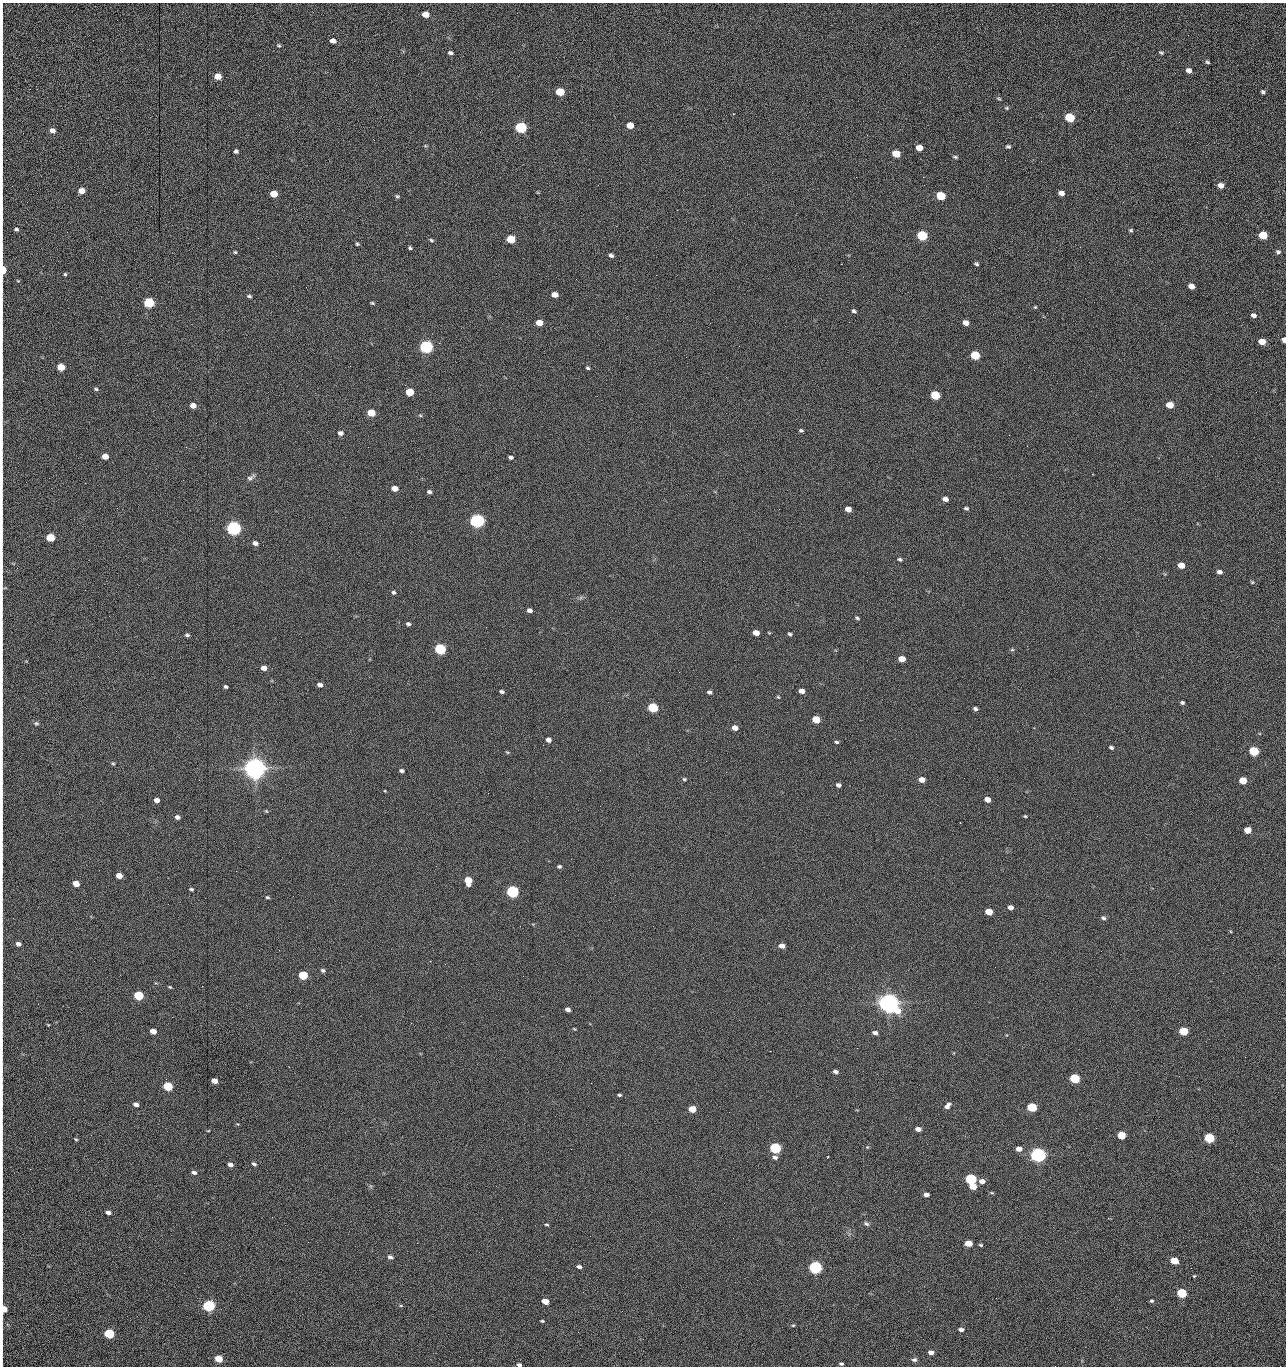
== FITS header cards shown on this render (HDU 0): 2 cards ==
NAXIS1  =                 1284 /fastest changing axis
NAXIS2  =                 1364 /next to fastest changing axis

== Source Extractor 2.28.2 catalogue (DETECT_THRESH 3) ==
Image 1284 x 1364 px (HDU 0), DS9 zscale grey, 1 PNG px = 1 image px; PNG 1288 x 1368 px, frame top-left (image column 1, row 1364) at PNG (2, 3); no overlay
Background 153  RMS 15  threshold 45.4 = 3 sigma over >= 5 px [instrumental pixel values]
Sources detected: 263; all 263 listed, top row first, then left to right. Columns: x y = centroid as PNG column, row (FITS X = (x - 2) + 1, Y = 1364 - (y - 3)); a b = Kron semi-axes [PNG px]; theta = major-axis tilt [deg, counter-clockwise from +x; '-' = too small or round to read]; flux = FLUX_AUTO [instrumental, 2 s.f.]
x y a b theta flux
425 14 6 5 - 1.3e+04
2 18 13 2 90 2.6e+03
1188 35 3 2 - 7.1e+02
2 37 14 2 90 2.8e+03
333 41 6 5 - 5.1e+03
670 41 2 2 - 1.6e+03
279 45 6 5 - 1.4e+03
450 53 5 4 - 2.4e+03
1161 53 6 3 -21 1.5e+03
1207 62 6 4 -41 1.5e+03
1189 70 5 4 - 4.7e+03
218 76 6 5 - 1.4e+04
2 90 30 2 90 6.2e+03
560 92 6 5 - 4.1e+04
1263 92 5 4 - 2.0e+03
999 98 7 3 -9 1.2e+03
1007 108 5 4 - 1.3e+03
733 114 3 2 - 6.8e+02
1070 117 6 5 - 6.1e+04
1179 122 3 2 - 8.6e+02
630 125 6 5 - 1.4e+04
521 127 6 5 - 1.6e+05
2 130 14 2 90 2.2e+03
52 130 6 5 - 5.2e+03
1008 147 5 4 - 1.8e+03
919 148 6 5 - 1.2e+04
236 151 4 4 - 2.4e+03
896 154 6 5 - 2.8e+04
955 157 6 3 -18 1.5e+03
1005 160 3 2 - 9.5e+02
1041 161 2 2 - 1.2e+03
856 177 2 2 - 1.6e+03
923 177 2 2 - 2.0e+04
1221 185 6 5 - 6.9e+03
82 191 5 5 - 1.0e+04
1061 193 5 4 - 5.9e+03
274 194 5 5 - 2.0e+04
397 196 5 5 - 1.6e+03
941 196 6 5 - 5.2e+04
1123 202 2 2 - 6.3e+02
2 217 18 2 90 3.0e+03
16 229 4 4 - 2.0e+03
1131 230 5 4 - 1.4e+03
922 235 6 5 - 1.0e+05
1263 235 6 5 - 4.4e+04
511 239 6 5 - 4.0e+04
431 240 5 4 - 1.4e+03
357 244 4 3 - 1.3e+03
410 248 4 3 - 1.6e+03
235 252 4 4 - 1.3e+03
1278 252 6 6 - 2.3e+03
611 255 5 4 - 2.8e+03
841 264 2 2 - 1.8e+04
976 264 4 3 - 1.7e+03
3 270 7 3 89 3.1e+04
65 274 4 4 - 1.2e+03
18 281 5 3 - 8.3e+02
1191 286 5 4 - 7.6e+03
306 287 2 2 - 4.4e+02
554 295 6 4 -16 9.5e+03
249 296 6 4 -21 1.9e+03
149 303 6 5 - 1.0e+05
372 303 5 3 - 1.3e+03
1035 307 3 3 - 9.8e+02
854 311 5 4 - 2.0e+03
2 313 9 2 90 1.5e+03
1254 315 6 5 - 3.6e+03
849 322 2 2 - 6.2e+02
539 323 5 4 - 1.5e+04
710 323 2 2 - 2.2e+03
966 323 5 4 - 7.7e+03
2 333 14 2 90 2.0e+03
1284 340 5 3 - 5.8e+03
1262 342 6 5 - 1.6e+04
426 347 6 5 - 3.0e+05
975 355 6 5 - 5.8e+04
350 366 2 2 - 2.3e+03
61 367 5 5 - 2.5e+04
588 368 4 3 - 1.4e+03
96 389 5 4 - 1.4e+03
409 392 5 5 - 3.7e+04
1256 392 3 2 - 9.8e+02
2 395 17 2 90 2.8e+03
935 395 6 5 - 6.0e+04
193 405 5 4 - 8.6e+03
1170 405 6 5 - 1.9e+04
371 413 6 5 - 2.9e+04
420 415 6 3 -19 1.1e+03
801 430 5 4 - 1.7e+03
340 433 6 5 - 3.7e+03
1009 435 2 2 - 9.7e+02
2 444 10 2 90 1.9e+03
186 447 3 2 - 2.1e+03
105 456 5 4 - 1.2e+04
511 457 4 3 - 2.4e+03
1092 474 2 2 - 5.1e+02
2 477 16 2 90 2.5e+03
251 478 12 6 35 3.3e+03
85 483 2 2 - 6.4e+02
395 488 5 4 - 9.8e+03
429 492 4 4 - 2.4e+03
945 499 5 4 - 5.7e+03
966 508 5 4 - 1.8e+03
848 509 5 4 - 8.6e+03
477 521 6 5 - 5.1e+05
234 528 6 5 - 5.4e+05
2 531 10 2 90 1.6e+03
50 537 5 5 - 4.2e+04
255 543 6 5 - 4.0e+03
900 559 7 5 -14 1.9e+03
1181 565 5 5 - 1.3e+04
2 566 10 2 90 1.7e+03
1219 572 6 4 -16 3.8e+03
1252 582 5 4 - 1.2e+03
3 588 9 5 28 1.5e+03
393 592 5 4 - 2.0e+03
530 610 5 4 - 3.9e+03
857 618 6 4 -22 1.5e+03
408 624 5 4 - 2.0e+03
756 633 5 4 - 1.0e+04
790 634 5 3 - 1.8e+03
187 635 6 4 -17 2.0e+03
440 649 6 5 - 1.6e+05
1012 650 6 4 0 1.3e+03
902 659 5 4 - 1.4e+04
264 668 5 4 - 7.4e+03
679 672 2 2 - 2.6e+03
320 685 5 4 - 4.4e+03
226 687 4 3 - 1.9e+03
502 691 4 3 - 2.2e+03
802 691 5 4 - 6.0e+03
710 692 5 4 - 2.5e+03
2 695 9 2 90 1.4e+03
778 697 5 4 - 1.0e+03
1182 703 4 4 - 1.8e+03
653 707 6 5 - 7.7e+04
975 709 5 4 - 2.6e+03
816 719 6 5 - 2.8e+04
36 723 6 5 - 1.8e+03
735 728 5 4 - 7.6e+03
548 740 5 4 - 4.6e+03
836 742 4 3 - 1.7e+03
2 745 18 2 90 2.8e+03
543 745 2 2 - 2.3e+03
1111 747 4 3 - 1.9e+03
1254 751 6 5 - 7.8e+04
507 752 5 4 - 1.1e+03
706 761 2 2 - 1.4e+03
113 763 6 4 -21 1.3e+03
255 768 7 6 - 1.7e+06
402 771 5 4 - 2.5e+03
726 772 2 2 - 1.8e+03
684 779 5 4 - 1.4e+03
922 780 5 4 - 1.0e+04
1243 780 5 5 - 2.5e+04
838 785 5 4 - 3.2e+03
385 791 4 3 - 7.9e+02
2 795 11 2 90 1.9e+03
987 799 5 4 - 8.2e+03
157 800 5 4 - 6.7e+03
266 811 5 4 - 1.2e+03
1025 816 3 3 - 1.1e+03
177 817 5 4 - 3.9e+03
1248 830 5 5 - 1.5e+04
559 866 5 4 - 1.9e+03
2 869 15 2 90 2.4e+03
119 876 5 4 - 1.2e+04
468 880 6 5 - 2.7e+04
76 883 5 4 - 1.6e+04
191 889 4 3 - 1.6e+03
512 891 6 5 - 2.4e+05
267 897 5 4 - 1.5e+03
1011 907 5 4 - 5.5e+03
989 912 5 4 - 1.9e+04
1103 918 6 5 - 2.2e+03
1230 931 4 3 - 7.8e+02
2 932 14 2 90 2.4e+03
18 944 5 4 - 4.2e+03
782 946 6 5 - 6.5e+03
323 970 5 4 - 2.1e+03
303 975 6 5 - 6.2e+04
523 976 2 2 - 1.4e+03
2 981 11 2 90 1.9e+03
170 987 5 3 - 1.1e+03
138 995 6 5 - 7.5e+04
889 1003 8 6 -23 1.4e+06
568 1009 5 4 - 4.5e+03
411 1023 2 2 - 3.7e+03
48 1025 3 2 - 7.3e+02
574 1029 4 3 - 9.0e+02
153 1031 5 4 - 1.0e+04
1183 1031 5 5 - 4.9e+04
875 1033 5 4 - 3.8e+03
857 1048 2 2 - 9.8e+02
1245 1057 2 2 - 1.3e+03
835 1071 5 4 - 3.4e+03
1179 1076 2 2 - 1.9e+03
1075 1078 6 5 - 8.8e+04
214 1081 5 4 - 9.7e+03
2 1086 6 2 90 1.0e+03
168 1086 6 5 - 6.5e+04
2 1093 7 2 90 7.9e+02
619 1095 5 3 - 1.7e+03
136 1104 5 4 - 5.1e+03
947 1106 7 5 43 4.6e+03
1032 1107 6 5 - 7.4e+04
692 1109 5 4 - 2.1e+04
729 1112 2 2 - 6.7e+02
2 1115 10 2 90 1.6e+03
238 1124 5 4 - 1.1e+03
918 1129 5 4 - 7.0e+03
208 1131 4 3 - 7.3e+02
91 1135 2 2 - 1.6e+03
1121 1135 5 5 - 3.3e+04
1209 1138 6 5 - 1.0e+05
76 1139 4 3 - 1.2e+03
867 1147 4 4 - 9.7e+02
775 1148 6 5 - 1.5e+05
571 1149 2 2 - 6.6e+02
1019 1149 5 4 - 7.9e+03
1038 1155 6 5 - 6.3e+05
775 1157 7 5 -17 3.2e+03
254 1164 6 4 -35 2.3e+03
230 1165 5 4 - 4.7e+03
30 1169 2 2 - 2.2e+03
194 1172 5 4 - 3.7e+03
971 1179 6 5 - 1.5e+05
982 1181 6 4 -4 6.6e+03
973 1186 5 4 - 1.6e+04
992 1193 6 3 -18 1.1e+03
926 1194 5 4 - 4.5e+03
108 1212 5 4 - 4.6e+03
546 1224 5 3 - 1.4e+03
866 1224 7 5 -37 2.1e+03
2 1230 12 2 90 2.3e+03
308 1242 2 2 - 1.2e+03
417 1243 2 2 - 3.6e+03
968 1243 6 4 -5 1.9e+04
981 1245 4 3 - 1.3e+03
390 1257 6 5 - 3.0e+03
1174 1260 6 4 -12 2.7e+04
579 1267 5 3 - 3.1e+03
815 1267 6 5 - 3.1e+05
1194 1276 4 3 - 9.4e+02
1182 1293 6 5 - 8.1e+04
996 1298 2 2 - 1.8e+03
545 1301 5 4 - 1.8e+04
1152 1301 4 4 - 1.7e+03
401 1305 5 3 - 9.8e+02
209 1306 6 5 - 2.4e+05
3 1311 34 5 87 3.1e+04
622 1311 2 2 - 4.9e+02
542 1321 4 3 - 1.2e+03
793 1325 5 4 - 1.3e+03
961 1329 5 4 - 4.0e+03
578 1332 2 2 - 2.4e+03
109 1333 6 4 -19 9.2e+04
931 1352 5 4 - 6.6e+03
219 1358 5 4 - 3.0e+04
914 1360 7 6 - 2.6e+03
841 1364 5 4 - 1.7e+03
519 1365 4 3 - 2.6e+03
1055 1366 2 2 - 1.3e+03
At the frame edge (FLAGS 8, measured only in part): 28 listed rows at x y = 2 18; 2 37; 2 90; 2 130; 2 217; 3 270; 2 313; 2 333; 1284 340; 2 395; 2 444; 2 477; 2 531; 2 566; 3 588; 2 695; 2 745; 2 795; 2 869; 2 932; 2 981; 2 1086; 2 1093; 2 1115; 2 1230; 3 1311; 519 1365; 1055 1366

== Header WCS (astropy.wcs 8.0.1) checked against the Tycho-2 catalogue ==
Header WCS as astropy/WCSLIB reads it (CRVAL/CRPIX/CD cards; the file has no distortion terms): RA---TAN/DEC--TAN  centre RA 15:41:40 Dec +52:00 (235.42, +51.99 deg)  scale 1.26 arcsec/px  FOV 26.9' x 28.5'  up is +92 deg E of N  parity flipped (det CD > 0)
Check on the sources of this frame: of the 60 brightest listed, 10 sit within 2.0 arcsec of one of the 11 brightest Tycho-2 stars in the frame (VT <= 12.29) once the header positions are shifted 0.50 arcsec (0.39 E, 0.31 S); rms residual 0.91 arcsec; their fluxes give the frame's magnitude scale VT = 25.21 - 2.5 log10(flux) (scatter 0.24 mag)
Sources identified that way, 10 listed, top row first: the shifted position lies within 2.0 arcsec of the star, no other Tycho-2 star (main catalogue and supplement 1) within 4.0 arcsec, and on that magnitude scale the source's flux lands within +1.5 / -3 mag of the star's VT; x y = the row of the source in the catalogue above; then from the Tycho-2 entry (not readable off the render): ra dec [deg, ICRS J2000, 3 dp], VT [Tycho-2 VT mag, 2 dp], TYC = Tycho-2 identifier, HIP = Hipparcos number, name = IAU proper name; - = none
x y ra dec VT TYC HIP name
426 347 235.614 +52.064 11.61 3489-1132-1 - -
477 521 235.514 +52.049 11.19 3489-1407-1 - -
234 528 235.515 +52.133 11.12 3489-1380-1 - -
255 768 235.378 +52.130 9.31 3489-1322-1 76850 -
512 891 235.303 +52.042 11.52 3489-958-1 - -
889 1003 235.232 +51.912 9.59 3489-824-1 - -
1038 1155 235.143 +51.862 10.97 3489-1016-1 - -
971 1179 235.131 +51.886 12.29 3489-908-1 - -
815 1267 235.084 +51.941 11.45 3489-1346-1 - -
209 1306 235.075 +52.152 11.74 3489-912-1 - -